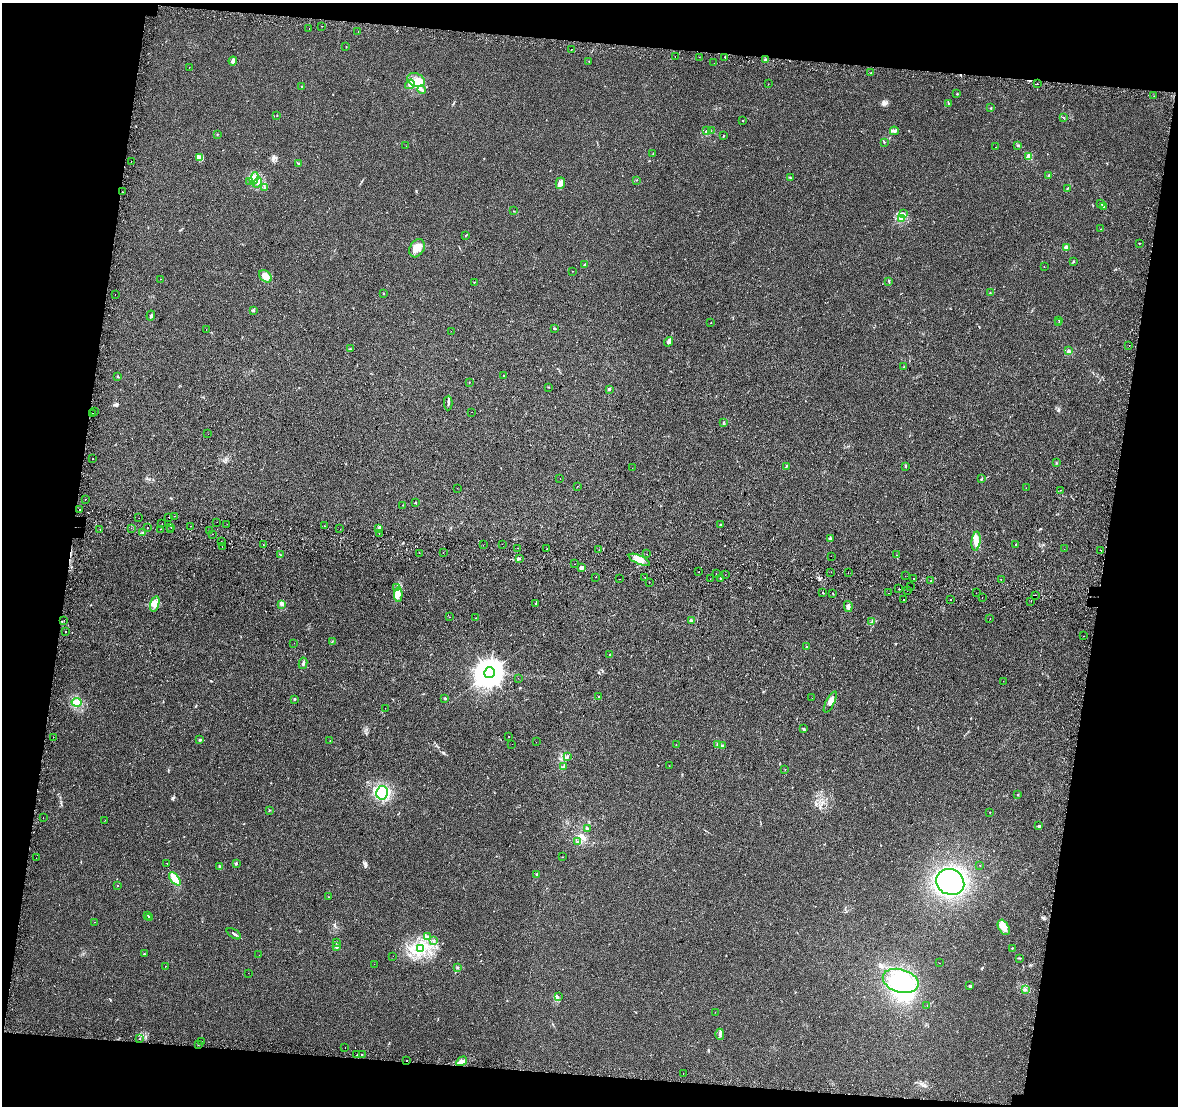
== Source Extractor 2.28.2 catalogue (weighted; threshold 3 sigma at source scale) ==
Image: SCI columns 56-4757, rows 337-4749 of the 4803 x 5029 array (HDU 1 of 3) = the unmasked area's bounding box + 8 px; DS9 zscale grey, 4 x 4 block average (1 PNG px = mean of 4 x 4 image px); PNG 1180 x 1108 px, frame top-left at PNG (2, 3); each listed source drawn as its Kron ellipse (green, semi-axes under 4 px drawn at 4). Shown black and unused: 19% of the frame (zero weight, under 2 of 3 exposures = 4% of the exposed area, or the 3 px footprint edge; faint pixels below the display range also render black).
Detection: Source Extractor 2.28.2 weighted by HDU 2 'WHT'. Background 0.0284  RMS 0.0049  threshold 0.0221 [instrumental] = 3 sigma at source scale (4.5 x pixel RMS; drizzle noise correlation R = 1.50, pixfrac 1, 0.0396/0.0396 arcsec/px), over >= 5 px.
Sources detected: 326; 4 inside a brighter object's white glare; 27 cosmic-ray / hot-pixel residue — neither listed nor drawn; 5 coinciding with a brighter row at this scale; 9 inside a brighter listed object's ellipse — not listed separately; the other 281 listed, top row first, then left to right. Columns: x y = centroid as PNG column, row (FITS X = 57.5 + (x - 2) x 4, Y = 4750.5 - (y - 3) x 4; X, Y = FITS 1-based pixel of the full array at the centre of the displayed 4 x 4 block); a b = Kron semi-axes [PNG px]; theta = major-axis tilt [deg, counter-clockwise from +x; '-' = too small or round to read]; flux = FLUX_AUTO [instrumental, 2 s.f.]
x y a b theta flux
322 26 2 2 - 3.2
309 28 2 2 - 3.6
358 31 2 2 - 1.5
346 47 2 2 - 1.1
571 49 2 2 - 11
675 56 2 2 - 1.6
699 57 2 2 - 1.2
725 57 2 2 - 3.1
765 60 3 2 - 4.1
233 61 4 3 - 10
589 62 2 2 - 0.88
714 63 2 2 - 0.91
189 67 2 2 - 0.52
871 73 2 2 - 3.1
416 80 9 6 -23 24
410 84 5 4 - 10
768 84 2 2 - 0.66
1037 84 2 2 - 4
302 86 2 2 - 1.1
421 90 4 3 - 5.2
957 94 2 2 - 4
1154 96 2 2 - 0.63
948 103 2 2 - 0.82
991 108 3 2 - 1.7
277 116 2 2 - 1.2
1063 118 2 2 - 2
743 121 2 2 - 2.2
706 131 3 2 - 1.8
711 131 2 2 - 0.55
894 131 4 2 - 4.8
217 134 2 2 - 1
723 136 2 2 - 1.9
884 142 2 2 - 1.9
406 146 2 2 - 2.2
1017 146 3 2 - 2.1
996 147 2 2 - 1.8
653 154 2 2 - 1.4
1029 156 2 2 - 92
200 157 3 3 - 5.1
131 161 2 2 - 0.66
298 164 2 2 - 3.1
1049 176 3 2 - 4.4
254 178 6 3 72 11
790 178 2 2 - 1.8
637 180 2 2 - 0.72
250 181 2 2 - 1.3
257 183 5 3 - 7.7
560 183 6 4 75 15
264 188 2 2 - 1.7
1067 188 2 2 - 1.1
123 192 2 2 - 1.3
1101 204 3 2 - 1.3
1104 207 2 2 - 0.6
513 211 2 2 - 0.65
904 214 2 2 - 2
902 218 3 2 - 4.7
1100 229 2 2 - 1.1
466 235 4 2 - 1.2
1139 243 2 2 - 3
1066 247 3 3 - 5
417 248 10 7 60 26
1073 262 3 2 - 1.9
585 265 2 2 - 11
1044 267 2 2 - 0.58
572 271 2 2 - 2.2
265 276 7 5 -39 20
160 279 2 2 - 1.8
474 282 2 2 - 0.87
889 282 3 2 - 1.9
383 293 2 2 - 0.87
990 293 2 2 - 1.4
115 295 2 2 - 0.56
253 310 2 2 - 4.4
151 316 5 2 - 4.3
1059 320 2 2 - 1.1
711 323 2 2 - 0.55
1059 323 2 2 - 0.92
554 328 4 2 - 2.3
206 329 2 2 - 0.46
451 331 2 2 - 0.67
668 342 5 3 - 6.7
1129 345 2 2 - 0.88
350 348 2 2 - 0.78
1069 350 3 2 - 3.3
904 367 2 2 - 1.2
504 376 2 2 - 3.6
117 377 3 2 - 1.6
469 382 2 2 - 0.89
549 387 2 2 - 0.84
610 389 4 2 - 2.9
448 403 7 2 88 5.1
94 411 2 2 - 3.8
472 412 2 2 - 2.9
92 413 2 2 - 1.6
723 422 2 2 - 1.6
208 434 2 2 - 0.38
93 458 2 2 - 1.3
1056 463 3 2 - 1.6
786 466 2 2 - 1.1
905 466 3 2 - 2.7
632 468 2 2 - 1.1
982 478 2 2 - 1.1
560 479 2 2 - 2.9
577 486 2 2 - 7.5
457 488 2 2 - 2
1026 488 2 2 - 0.68
1061 490 2 2 - 0.68
85 499 2 2 - 1.3
415 503 2 2 - 5.8
403 505 2 2 - 0.87
79 510 2 2 - 11
175 516 2 2 - 3.2
169 517 2 2 - 1.4
139 518 2 2 - 0.73
217 522 2 2 - 0.7
162 524 2 2 - 2.4
227 524 2 2 - 1.1
720 525 2 2 - 4.4
191 526 2 2 - 0.6
324 526 2 2 - 3.2
131 528 2 2 - 0.42
147 528 2 2 - 4.1
171 528 2 2 - 3.1
100 529 2 2 - 0.6
161 529 2 2 - 5
340 529 2 2 - 1.4
378 529 3 2 - 2.7
170 530 2 2 - 0.97
209 531 2 2 - 0.88
143 533 3 2 - 2.9
379 533 2 2 - 9
213 534 2 2 - 0.72
830 539 3 2 - 4.1
221 541 2 2 - 1
976 541 9 4 84 18
502 544 2 2 - 0.55
263 545 2 2 - 1.3
483 545 2 2 - 1.6
1016 545 2 2 - 2
222 547 2 2 - 1.8
518 548 2 2 - 3.2
547 549 2 2 - 2.7
1064 549 2 2 - 0.37
599 550 2 2 - 0.72
1101 550 2 2 - 1.4
443 552 2 2 - 0.56
419 553 2 2 - 1.9
647 554 2 2 - 0.67
280 555 2 2 - 0.95
897 555 2 2 - 0.86
831 556 2 2 - 0.81
520 558 2 2 - 2.4
639 560 11 4 -24 24
574 564 2 2 - 2.2
582 568 2 2 - 39
699 571 2 2 - 0.65
831 572 2 2 - 0.72
848 572 2 2 - 2.5
716 573 2 2 - 9.2
725 575 2 2 - 4
905 576 2 2 - 0.61
595 577 2 2 - 4.2
645 578 2 2 - 1.9
720 578 3 2 - 1.9
913 578 2 2 - 2.1
619 579 2 2 - 0.76
710 579 2 2 - 0.43
1001 580 2 2 - 0.81
931 581 2 2 - 1.2
649 582 2 2 - 0.91
910 587 2 2 - 0.5
396 588 3 2 - 3.2
899 589 2 2 - 2
907 591 2 2 - 4.1
823 593 2 2 - 23
888 593 2 2 - 5.1
976 593 2 2 - 5.2
398 594 7 3 87 13
833 594 2 2 - 0.95
1035 595 2 2 - 9.1
982 597 2 2 - 0.49
904 599 2 2 - 5
950 599 2 2 - 1.8
1031 601 2 2 - 410
536 603 2 2 - 1.3
155 604 8 4 73 14
282 604 3 2 - 1.9
848 606 5 2 - 11
450 617 2 2 - 1.3
476 618 2 2 - 0.63
990 618 2 2 - 1.5
64 620 2 2 - 3.9
691 620 3 2 - 3.6
872 622 4 2 - 3.6
65 632 2 2 - 2.1
1083 636 2 2 - 2.1
332 641 2 2 - 0.82
294 643 2 2 - 0.43
807 647 2 2 - 1.1
610 655 2 2 - 8.8
303 663 5 2 - 3.9
489 673 6 5 - 4800
518 678 2 2 - 0.4
1003 681 2 2 - 0.53
598 696 2 2 - 0.81
445 698 2 2 - 2.3
812 698 2 2 - 1.1
294 699 2 2 - 3.9
77 702 5 3 - 9.8
830 702 12 3 63 12
385 708 2 2 - 0.49
803 729 3 2 - 2.8
509 736 2 2 - 0.95
53 737 2 2 - 1.2
200 740 2 2 - 1.4
330 741 2 2 - 1.2
536 742 2 2 - 1.4
512 744 2 2 - 2.2
717 744 3 2 - 2.6
676 745 2 2 - 2.4
723 746 2 2 - 2.5
567 756 2 2 - 2.1
563 766 3 2 - 1.8
669 766 2 2 - 0.54
785 769 2 2 - 0.62
382 793 7 5 78 26
1018 795 2 2 - 1.2
269 810 2 2 - 1.9
990 812 2 2 - 1.2
43 818 2 2 - 0.39
105 820 2 2 - 0.59
1039 826 4 2 - 3.3
588 829 2 2 - 2.2
577 842 3 2 - 1.2
563 857 2 2 - 0.83
36 858 2 2 - 0.4
167 863 2 2 - 3.7
236 864 3 2 - 3.3
980 865 2 2 - 3.3
220 867 3 2 - 3.3
537 874 2 2 - 4.9
175 879 8 3 -51 55
950 882 14 12 -25 420
118 885 2 2 - 0.81
328 897 2 2 - 0.73
148 915 2 2 - 0.94
149 917 2 2 - 1.8
94 922 2 2 - 1.4
1004 927 8 5 -60 20
234 934 8 2 -33 5.5
428 937 2 2 - 2.7
433 940 2 2 - 1.5
336 943 2 2 - 4.1
336 947 2 2 - 25
1012 948 2 2 - 2.7
421 949 3 3 - 6.8
144 954 2 2 - 1.3
259 955 2 2 - 0.5
393 956 2 2 - 0.41
1019 958 3 2 - 2
940 963 2 2 - 0.51
374 964 2 2 - 0.91
165 966 2 2 - 2.1
457 967 2 2 - 2
248 973 2 2 - 0.67
901 981 18 11 -16 170
970 986 2 2 - 16
1025 989 2 2 - 1
558 997 2 2 - 1.1
927 1005 2 2 - 0.75
715 1012 2 2 - 0.68
720 1034 5 2 - 4.5
140 1038 2 2 - 4.3
201 1042 2 2 - 1
198 1044 2 2 - 1.2
345 1048 2 2 - 1.1
362 1054 2 2 - 1.4
357 1055 2 2 - 2.7
406 1061 2 2 - 3.4
462 1061 6 4 30 11
683 1073 2 2 - 0.57
Overlapping masked pixels (flux is a lower limit): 1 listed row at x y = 406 1061
Diffuse or blended objects may show on this block-average render without a row.